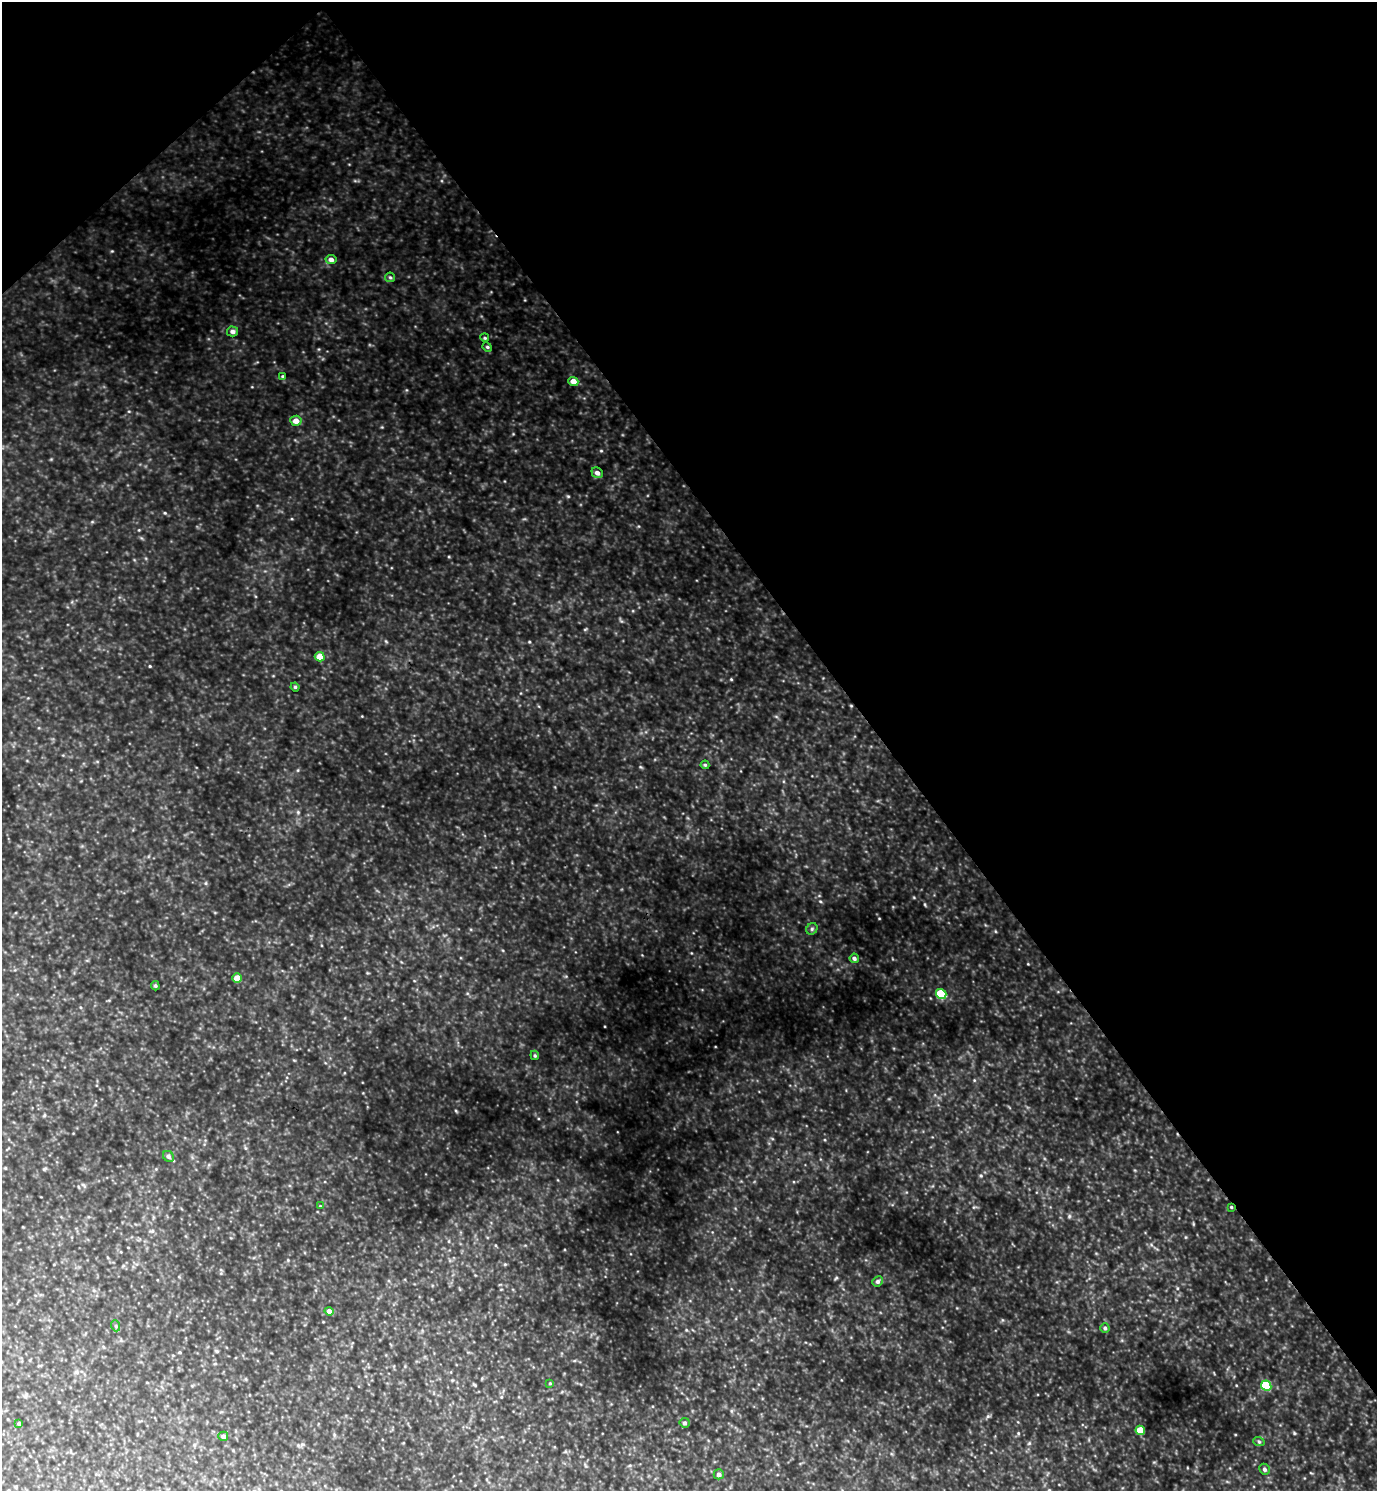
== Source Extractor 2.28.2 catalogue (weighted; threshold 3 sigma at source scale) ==
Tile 3 of 4 x 4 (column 3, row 1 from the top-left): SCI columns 2911-4285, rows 4473-5961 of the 5961 x 5964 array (HDU 1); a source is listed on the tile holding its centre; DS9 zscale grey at full resolution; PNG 1379 x 1493 px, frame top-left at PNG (2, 2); each listed source drawn as its Kron ellipse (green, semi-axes under 4 px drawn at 4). Shown black and unused: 38% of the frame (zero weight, under 3 of 4 exposures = <1% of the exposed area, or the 3 px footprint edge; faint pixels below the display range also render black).
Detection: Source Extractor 2.28.2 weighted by HDU 2 'WHT'; one run over the whole footprint, this tile lists its part. Background 0.966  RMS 0.096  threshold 0.433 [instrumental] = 3 sigma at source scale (4.5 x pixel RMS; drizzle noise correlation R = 1.50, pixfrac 1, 0.05/0.05 arcsec/px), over >= 5 px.
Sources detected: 34; all 34 listed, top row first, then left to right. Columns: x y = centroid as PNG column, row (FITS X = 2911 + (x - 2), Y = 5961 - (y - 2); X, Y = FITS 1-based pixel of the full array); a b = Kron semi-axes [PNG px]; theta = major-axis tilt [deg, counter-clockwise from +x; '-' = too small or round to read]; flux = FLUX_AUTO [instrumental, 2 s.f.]
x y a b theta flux
331 259 5 4 - 34
390 277 5 4 - 12
233 331 5 5 - 27
485 338 4 3 - 8.9
487 347 5 4 - 12
283 376 4 4 - 8.9
573 381 5 4 - 66
296 421 5 5 - 59
597 473 6 5 - 32
320 657 5 4 - 86
295 687 4 4 - 10
705 765 4 4 - 10
812 929 6 5 - 16
854 958 5 4 - 19
237 978 5 4 - 80
155 986 5 4 - 11
941 994 5 5 - 430
535 1055 5 4 - 11
168 1156 6 5 - 23
320 1206 3 3 - 6
1231 1207 3 3 - 8.3
878 1281 5 5 - 20
329 1311 4 4 - 37
116 1326 5 3 - 9.8
1105 1328 4 4 - 18
550 1383 4 3 - 6.9
1266 1386 5 5 - 540
19 1423 4 3 - 14
685 1423 5 5 - 18
1140 1430 5 4 - 180
223 1436 5 4 - 33
1259 1442 6 3 -20 10
1265 1469 5 5 - 22
719 1474 5 5 - 25
Overlapping masked pixels (flux is a lower limit): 1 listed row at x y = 1231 1207